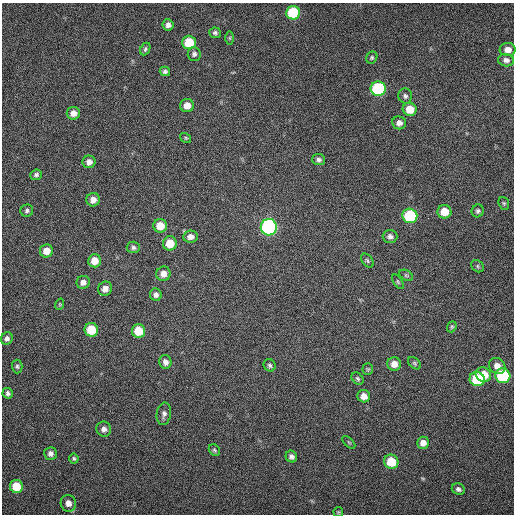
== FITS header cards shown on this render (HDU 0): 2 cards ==
NAXIS1  =                  512 / Axis length
NAXIS2  =                  512 / Axis length

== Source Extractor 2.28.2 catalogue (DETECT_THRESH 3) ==
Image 512 x 512 px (HDU 0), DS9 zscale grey, 1 PNG px = 1 image px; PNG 516 x 516 px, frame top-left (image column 1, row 512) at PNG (2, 3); each listed source drawn as its Kron ellipse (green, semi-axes under 4 px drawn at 4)
Background 77.9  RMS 6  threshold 18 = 3 sigma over >= 5 px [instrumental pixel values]
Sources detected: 74; all 74 listed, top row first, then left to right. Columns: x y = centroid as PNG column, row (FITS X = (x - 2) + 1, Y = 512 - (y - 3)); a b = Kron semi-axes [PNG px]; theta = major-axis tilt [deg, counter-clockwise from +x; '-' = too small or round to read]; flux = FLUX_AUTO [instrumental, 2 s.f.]
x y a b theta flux
293 13 7 6 - 23000
168 25 5 5 - 1700
215 33 6 5 - 940
230 38 6 4 -90 570
189 42 7 6 - 12000
145 49 7 4 64 910
508 50 8 6 0 3200
194 54 7 6 - 1200
372 58 6 5 - 730
506 60 8 6 -4 1700
165 71 5 4 - 1000
378 89 7 7 - 43000
405 96 7 7 - 1100
187 105 7 6 - 3900
410 109 7 6 - 6300
73 113 6 6 - 2900
399 123 7 6 - 2100
186 138 6 4 -36 550
318 160 7 5 -8 1100
89 162 6 6 - 2000
36 175 6 5 - 1000
93 200 7 6 - 3000
504 203 7 5 -68 700
27 211 6 6 - 1000
478 211 6 6 - 970
444 212 7 6 - 6600
410 216 7 7 - 29000
160 226 7 6 - 5900
269 227 8 8 - 87000
390 236 7 6 - 1300
190 237 7 6 - 2400
170 243 7 7 - 7200
133 247 6 5 - 990
46 251 7 6 - 4600
94 261 6 6 - 5200
367 261 8 5 -51 710
477 266 7 5 -39 720
163 274 7 7 - 3100
406 275 7 5 -29 560
83 282 7 6 - 2000
398 282 8 4 -55 680
105 289 7 6 - 3000
156 295 6 6 - 1600
60 304 6 3 72 420
452 327 6 4 69 580
91 330 7 6 - 12000
138 331 6 6 - 9300
7 338 6 5 - 1400
165 362 7 6 - 2100
415 363 7 5 -42 670
394 364 7 6 - 3200
270 365 6 5 - 850
17 366 7 5 -88 780
497 366 9 7 -38 2800
368 369 5 5 - 590
483 375 8 7 - 7400
503 376 8 7 - 34000
358 379 7 5 -47 740
477 379 7 7 - 21000
8 393 5 5 - 1100
364 396 6 6 - 2900
164 414 11 7 80 1600
104 429 7 7 - 1700
349 442 8 3 -45 450
423 443 6 6 - 2600
214 450 6 5 - 680
50 453 6 6 - 1500
291 457 6 5 - 1400
74 458 5 5 - 690
391 462 7 7 - 11000
16 486 6 6 - 9700
458 489 6 5 - 1200
68 503 8 7 - 2600
338 512 5 5 - 450